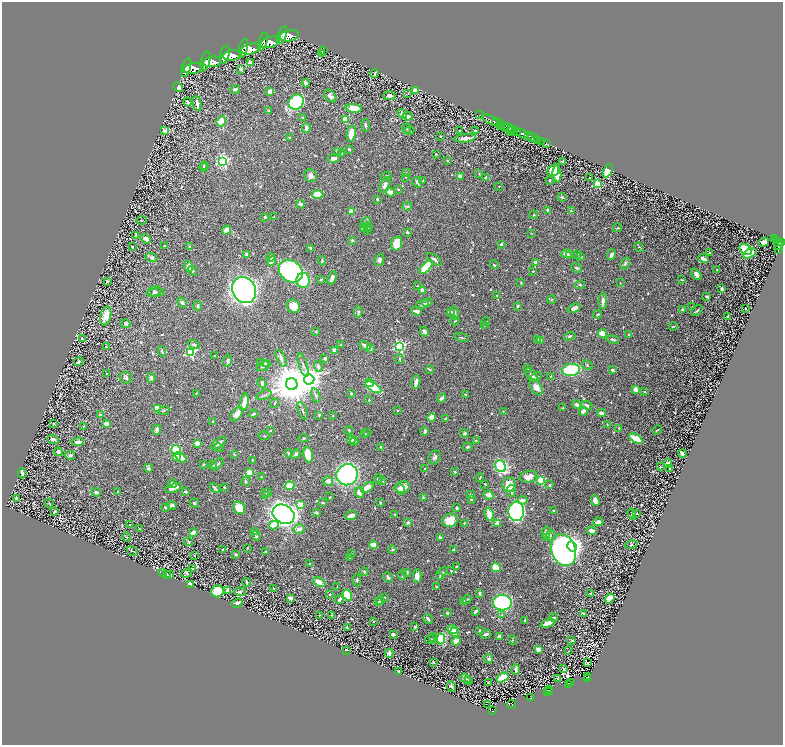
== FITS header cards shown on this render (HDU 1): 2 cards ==
NAXIS1  =                 1561
NAXIS2  =                 1485

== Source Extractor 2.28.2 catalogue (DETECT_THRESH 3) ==
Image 1561 x 1485 px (HDU 1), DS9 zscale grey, zoomed out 1/2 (1 PNG px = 2 x 2 image px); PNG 785 x 747 px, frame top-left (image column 1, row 1485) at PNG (2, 2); each listed source drawn as its Kron ellipse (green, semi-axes under 4 px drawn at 4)
Background 1.47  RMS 0.02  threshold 0.0612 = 3 sigma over >= 5 px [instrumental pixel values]
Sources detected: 796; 50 cannot appear on this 1/2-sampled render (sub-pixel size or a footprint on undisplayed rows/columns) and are neither listed nor drawn; of the other 746, the 500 brightest by FLUX_AUTO listed and drawn (246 fainter detections omitted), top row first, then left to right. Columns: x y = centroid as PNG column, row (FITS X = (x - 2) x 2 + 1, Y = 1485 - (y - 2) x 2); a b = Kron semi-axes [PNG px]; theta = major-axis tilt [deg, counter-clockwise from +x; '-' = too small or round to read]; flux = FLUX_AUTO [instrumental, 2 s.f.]
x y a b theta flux
282 35 9 4 70 9400
289 36 9 5 12 10000
263 42 9 4 72 7500
270 42 10 5 15 8100
243 48 9 4 77 5500
251 49 10 5 11 5400
324 50 3 1 - 2.6
322 53 3 3 - 8.5
225 55 9 4 76 8200
232 55 9 5 7 8200
205 61 9 4 75 7200
213 62 9 5 6 7000
250 63 4 3 - 12
186 68 10 4 73 6000
193 68 10 5 11 6700
240 69 4 3 - 7.4
374 73 4 2 - 5.7
306 83 4 3 - 26
178 87 5 3 - 24
235 89 5 3 - 8
270 91 3 3 - 25
415 91 4 3 - 25
408 94 3 3 - 3.7
330 96 7 5 -47 17
390 96 6 4 7 13
188 102 4 2 - 14
296 102 8 7 - 330
197 104 7 3 -79 20
354 108 8 4 -6 54
269 111 4 3 - 4.5
402 114 5 4 - 11
480 115 2 1 - 40
407 116 5 4 - 21
302 117 3 2 - 3.8
345 120 4 4 - 69
491 120 9 2 -27 2600
221 121 5 4 - 84
497 123 5 2 - 2600
366 125 6 4 -80 7.1
501 126 3 1 - 350
504 127 4 3 - 1100
508 127 5 2 - 1300
306 128 5 3 - 14
407 128 5 4 - 6.1
513 129 3 1 - 710
459 130 2 2 - 2.9
165 131 3 3 - 35
410 131 5 3 - 4.2
475 131 3 2 - 5.1
510 131 3 2 - 210
516 132 4 3 - 1700
351 133 8 4 78 54
523 134 6 3 -30 5500
440 136 2 2 - 3.8
529 136 2 2 - 640
290 138 3 2 - 5
465 138 10 3 7 27
532 138 6 2 -22 2400
538 140 3 3 - 410
542 141 2 2 - 490
546 143 3 2 - 110
349 149 3 2 - 6
337 151 3 3 - 7
342 154 3 3 - 3
436 154 3 2 - 2.7
333 158 6 4 8 20
223 161 4 4 - 780
447 161 4 3 - 3.2
563 162 3 2 - 4.3
204 165 4 3 - 3.5
204 168 4 4 - 5.1
553 170 6 5 - 59
608 171 7 4 64 140
406 173 3 3 - 3.4
479 174 3 2 - 2.8
557 174 8 4 -85 78
311 176 6 6 - 19
386 176 5 3 - 6.5
460 176 3 3 - 19
405 177 3 2 - 2.6
486 178 4 2 - 8.4
590 178 2 2 - 20
423 180 2 2 - 3.4
550 180 2 2 - 6.3
417 182 6 3 -59 7.6
597 184 3 3 - 180
385 185 8 4 63 20
499 186 2 2 - 2.9
398 189 2 2 - 4.8
390 192 4 3 - 35
318 194 6 4 -1 110
562 197 4 3 - 4.5
377 199 3 2 - 5.3
301 204 4 3 - 9.3
407 206 5 3 - 5
548 210 4 3 - 18
571 211 3 2 - 3.8
351 212 3 3 - 50
534 215 4 4 - 4.2
265 217 3 2 - 5
274 217 4 2 - 3.6
142 221 5 2 - 3.3
366 222 6 3 45 4.4
363 227 4 3 - 5.2
368 227 5 4 - 6.3
617 228 4 3 - 3.3
226 230 5 4 - 26
367 230 3 3 - 2.7
407 232 3 2 - 4.1
531 233 2 2 - 2.6
136 235 3 2 - 8.4
146 239 5 3 - 24
774 239 4 2 - 240
352 240 3 3 - 4.8
777 240 4 2 - 300
764 242 5 4 - 27
781 242 2 2 - 760
397 243 7 5 72 87
501 244 4 3 - 6.9
778 245 5 4 - 1100
165 246 3 2 - 3.8
189 246 3 3 - 4.5
132 247 2 2 - 4.3
639 247 5 2 - 4.7
310 248 3 2 - 7.1
746 249 6 5 - 180
778 250 2 1 - 43
709 253 2 2 - 5.1
750 253 7 3 28 43
247 254 2 2 - 45
567 254 6 3 5 11
577 254 3 3 - 3.8
611 255 5 3 - 14
569 256 3 2 - 4.9
271 257 4 3 - 6.7
581 257 4 3 - 4.8
151 258 6 4 -21 13
434 259 8 3 -37 14
704 259 5 3 - 21
379 260 6 4 69 12
272 261 5 3 - 32
322 261 4 2 - 6.5
535 262 3 3 - 5.9
625 264 6 4 60 7.3
494 265 4 3 - 3.2
188 267 6 4 -76 36
426 267 8 3 47 210
576 268 5 3 - 6.4
716 270 2 2 - 2.6
192 271 5 3 - 6.7
291 271 13 10 -37 710
533 271 3 2 - 2.8
696 274 6 4 -51 19
332 278 7 3 70 24
321 279 3 3 - 4.5
303 280 7 6 - 300
682 280 4 2 - 3.3
107 281 4 3 - 4.1
521 283 4 2 - 4
620 283 2 2 - 2.8
580 285 5 4 - 4.4
418 286 2 2 - 3.3
722 289 4 2 - 7.1
244 290 13 11 -58 1900
423 290 4 3 - 21
154 291 6 5 - 8.6
156 293 8 3 8 9.7
497 295 3 2 - 2.6
707 297 4 2 - 6.6
552 300 4 2 - 3.4
603 301 8 4 -89 16
182 303 5 4 - 6.9
427 303 5 3 - 7
423 304 6 3 21 9.9
198 306 5 4 - 6.8
293 306 7 6 - 53
518 306 3 2 - 5.4
692 307 2 2 - 3
574 308 6 4 18 17
745 308 2 2 - 5.9
682 309 4 3 - 6.5
697 310 6 2 41 6.2
416 311 5 3 - 18
358 312 6 3 87 6.5
450 312 4 3 - 12
455 313 7 4 -79 7.7
597 314 5 3 - 4.7
106 316 9 5 78 61
728 316 3 2 - 8.4
455 321 4 2 - 3.8
486 321 4 2 - 3.3
126 323 5 3 - 8.3
484 325 3 3 - 4.4
673 326 4 2 - 2.7
424 331 5 3 - 16
316 332 3 2 - 5.1
602 333 4 4 - 31
629 334 3 2 - 3.5
570 336 6 3 21 6.2
462 338 7 2 -13 3.3
82 339 3 2 - 4.7
538 339 4 3 - 3.2
613 339 6 3 -12 5.4
541 340 3 2 - 14
194 344 6 3 -22 8.3
340 345 2 2 - 3
106 346 3 3 - 3.1
365 346 6 2 -28 19
399 346 4 4 - 650
370 349 4 3 - 6.6
162 351 5 2 - 5.5
334 351 2 2 - 49
190 352 3 3 - 450
214 356 3 2 - 2.7
281 358 9 4 -66 11
325 358 3 3 - 8.9
400 359 5 2 - 3.4
79 361 5 3 - 8.9
228 361 6 3 78 13
260 362 4 3 - 2.9
265 363 4 3 - 5.7
303 365 12 3 -72 11
587 365 5 3 - 3.8
263 366 7 3 26 10
318 366 5 3 - 11
528 368 2 2 - 5.2
430 370 4 3 - 5.2
571 370 9 6 6 220
612 370 3 2 - 4.9
107 374 3 2 - 4.1
531 375 8 3 -50 10
551 376 4 3 - 3.2
536 377 6 4 30 13
126 378 6 5 - 9.8
151 378 5 4 - 12
309 380 5 5 - 4600
416 382 6 3 78 24
262 383 5 3 - 7.8
369 383 4 4 - 35
292 384 6 6 - 17000
373 387 9 4 -32 270
536 387 9 5 -55 31
635 390 3 3 - 31
644 391 3 2 - 2.8
197 393 4 3 - 2.9
351 393 3 3 - 8
465 394 3 3 - 3.5
264 395 8 3 17 7.1
316 395 7 4 -72 8.7
442 398 5 3 - 16
369 400 2 2 - 3.3
244 402 9 4 77 41
275 403 4 3 - 5.5
577 405 4 3 - 12
587 405 6 4 -25 10
157 408 4 3 - 87
563 408 3 3 - 3.2
164 411 6 3 25 6
302 411 9 3 -69 6.1
397 411 3 2 - 2.6
503 411 2 2 - 2.8
584 411 4 3 - 29
602 413 4 2 - 22
237 414 8 4 57 39
253 414 4 2 - 5.6
100 415 3 3 - 5
319 415 4 3 - 4.1
333 416 2 2 - 2.8
432 417 4 4 - 51
446 418 3 2 - 7.6
213 421 2 2 - 2.8
53 424 3 2 - 6.5
106 424 3 3 - 31
607 425 4 3 - 3.6
83 426 2 2 - 3.8
619 428 2 2 - 2.9
157 430 5 3 - 13
349 430 4 3 - 2.8
657 430 5 2 - 4.4
270 431 2 2 - 3
425 431 4 2 - 6.8
368 432 3 3 - 3.8
465 433 4 4 - 5.6
364 434 3 2 - 6.4
264 436 6 2 -7 3.4
303 438 5 3 - 5
636 438 7 3 -28 100
53 439 6 4 -20 11
351 440 4 3 - 17
476 440 3 2 - 2.9
354 441 4 3 - 6.1
78 442 6 3 6 15
218 443 8 3 36 14
197 444 2 2 - 62
381 447 3 2 - 5
467 447 5 2 - 5.5
219 448 5 2 - 3.2
176 450 5 4 - 230
58 452 4 4 - 9
288 453 4 3 - 3.9
682 453 4 2 - 24
296 454 5 3 - 8.4
70 455 5 4 - 7.3
234 455 4 2 - 3.5
308 455 7 5 -80 87
176 456 4 3 - 59
181 457 6 3 -36 28
434 457 7 5 59 13
253 460 2 2 - 3.9
203 464 3 3 - 2.8
218 464 7 3 47 4.9
668 464 4 3 - 23
213 465 3 3 - 5.9
500 466 6 5 - 420
660 467 2 2 - 3.2
148 468 4 3 - 11
670 468 3 2 - 6.8
425 469 3 2 - 4.5
455 472 3 2 - 3.6
22 473 5 2 - 14
250 473 3 3 - 130
347 475 11 10 - 810
262 477 3 2 - 3.7
529 477 9 5 9 34
480 478 4 2 - 3.5
378 479 5 3 - 9.6
541 480 3 3 - 230
328 481 5 4 - 14
382 481 4 3 - 3.7
246 482 4 3 - 5.6
173 484 4 3 - 16
485 484 2 2 - 3.2
509 485 7 7 - 76
550 485 3 2 - 7.2
290 486 4 4 - 140
224 487 3 2 - 3
367 487 7 4 32 32
403 487 7 6 - 34
173 488 9 3 18 26
215 488 6 2 -47 8.6
400 489 6 4 -53 19
511 491 6 4 -85 7.9
96 492 4 3 - 11
117 492 3 2 - 4.7
185 492 2 2 - 10
267 493 5 3 - 6.6
359 493 5 4 - 29
266 495 4 3 - 4.1
470 495 4 3 - 6.3
489 495 5 3 - 20
330 497 2 2 - 2.9
16 498 3 2 - 7.5
423 498 4 3 - 4.5
471 499 3 3 - 4.9
523 500 5 3 - 18
595 500 5 4 - 29
49 503 4 2 - 2.6
194 503 5 3 - 5.1
323 503 4 2 - 6.4
380 503 3 2 - 4.7
172 505 5 4 - 10
300 505 3 3 - 100
165 507 4 3 - 6
239 508 6 5 - 63
457 508 3 2 - 9.9
55 511 2 2 - 6.7
516 511 10 8 86 1000
554 511 3 3 - 3.6
316 512 4 3 - 5.7
637 513 3 2 - 3.5
283 514 11 9 -30 1900
395 514 4 2 - 2.8
489 514 7 3 -73 65
632 514 5 3 - 5.6
351 515 6 3 21 21
450 520 8 6 20 52
598 522 5 4 - 15
408 523 3 2 - 12
464 523 3 2 - 3.2
497 524 3 3 - 30
130 525 3 2 - 4.4
274 525 5 3 - 72
140 529 3 2 - 3.7
299 529 5 5 - 19
255 531 3 3 - 3.5
592 531 4 3 - 20
193 532 4 2 - 33
546 532 6 3 74 27
550 535 5 3 - 5.3
256 536 5 4 - 5.8
127 537 5 2 - 2.6
547 537 3 3 - 5
440 538 4 3 - 8.9
189 542 4 3 - 6.3
631 544 6 4 12 6.6
373 545 4 3 - 44
572 546 5 4 - 2900
247 548 2 2 - 3.4
223 549 2 2 - 8.1
392 549 4 3 - 8.2
454 550 3 2 - 4.9
563 550 16 12 -70 1000
132 551 6 2 -31 3.4
266 552 3 2 - 4.3
236 554 2 2 - 9.6
351 554 4 3 - 3.7
194 556 2 2 - 3.3
350 558 4 3 - 4.9
310 564 3 2 - 3.1
456 566 2 2 - 4.1
496 567 5 4 - 74
192 568 3 2 - 2.6
451 571 2 2 - 3.5
364 572 4 3 - 5.2
407 572 3 2 - 7.4
163 573 3 3 - 3.1
186 573 6 4 39 8.8
442 573 7 3 53 11
166 574 4 3 - 3.9
170 574 4 3 - 5.1
402 575 5 2 - 4.5
417 576 7 3 -89 22
440 576 4 3 - 4.5
388 577 5 3 - 7.4
357 580 6 3 -88 6
247 582 4 2 - 7
319 582 7 4 -30 35
190 584 3 2 - 22
437 586 2 2 - 5.3
337 587 2 1 - 2.6
273 588 2 2 - 2.8
217 591 6 6 - 250
227 591 4 3 - 13
240 592 5 4 - 8.6
480 593 3 2 - 8.5
591 593 4 2 - 3.7
330 594 2 2 - 3.1
347 595 6 3 -57 160
385 597 3 2 - 2.7
291 598 3 3 - 17
610 598 5 4 - 45
467 599 4 3 - 4.7
339 600 4 3 - 14
380 600 4 2 - 2.8
378 602 3 3 - 4.8
463 602 3 3 - 11
237 603 6 3 19 22
502 603 9 8 - 430
475 611 3 2 - 12
447 613 3 2 - 8.1
583 613 3 2 - 5.4
319 615 2 2 - 3.2
332 615 2 2 - 3
502 615 3 3 - 3.6
554 617 4 3 - 7.7
428 619 5 2 - 9.7
525 620 3 2 - 4.9
373 622 2 2 - 3
548 623 7 3 18 40
415 627 3 2 - 6.5
347 628 3 2 - 3.9
453 630 5 4 - 110
479 630 3 2 - 4.3
455 632 4 3 - 62
393 634 3 3 - 7.8
486 634 5 2 - 11
500 636 3 2 - 30
433 638 5 3 - 5.8
441 639 5 4 - 150
430 640 5 3 - 3.8
512 640 5 2 - 3.2
572 640 3 2 - 4.4
456 641 5 3 - 34
538 649 3 3 - 39
346 650 2 2 - 11
568 651 3 3 - 2.6
389 653 4 3 - 13
489 659 5 4 - 6.8
433 662 3 2 - 2.7
588 663 2 2 - 8.4
564 669 3 3 - 5.1
516 670 5 2 - 18
399 671 3 2 - 5.6
587 677 3 1 - 7.5
466 678 5 3 - 7.2
502 678 6 3 32 120
558 679 3 2 - 9.5
588 679 4 3 - 130
468 680 3 3 - 2.7
488 683 3 2 - 4.3
570 683 2 1 - 18
569 685 4 2 - 140
452 686 5 3 - 8.9
549 690 2 2 - 7.2
548 691 3 1 - 19
550 692 2 2 - 81
530 698 3 2 - 100
511 704 4 3 - 96
488 705 2 1 - 6
492 711 4 3 - 110
At the frame edge (FLAGS 8, measured only in part): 1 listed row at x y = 781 242
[246 fainter detections neither listed nor drawn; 50 sub-pixel or undisplayed-footprint detections neither listed nor drawn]